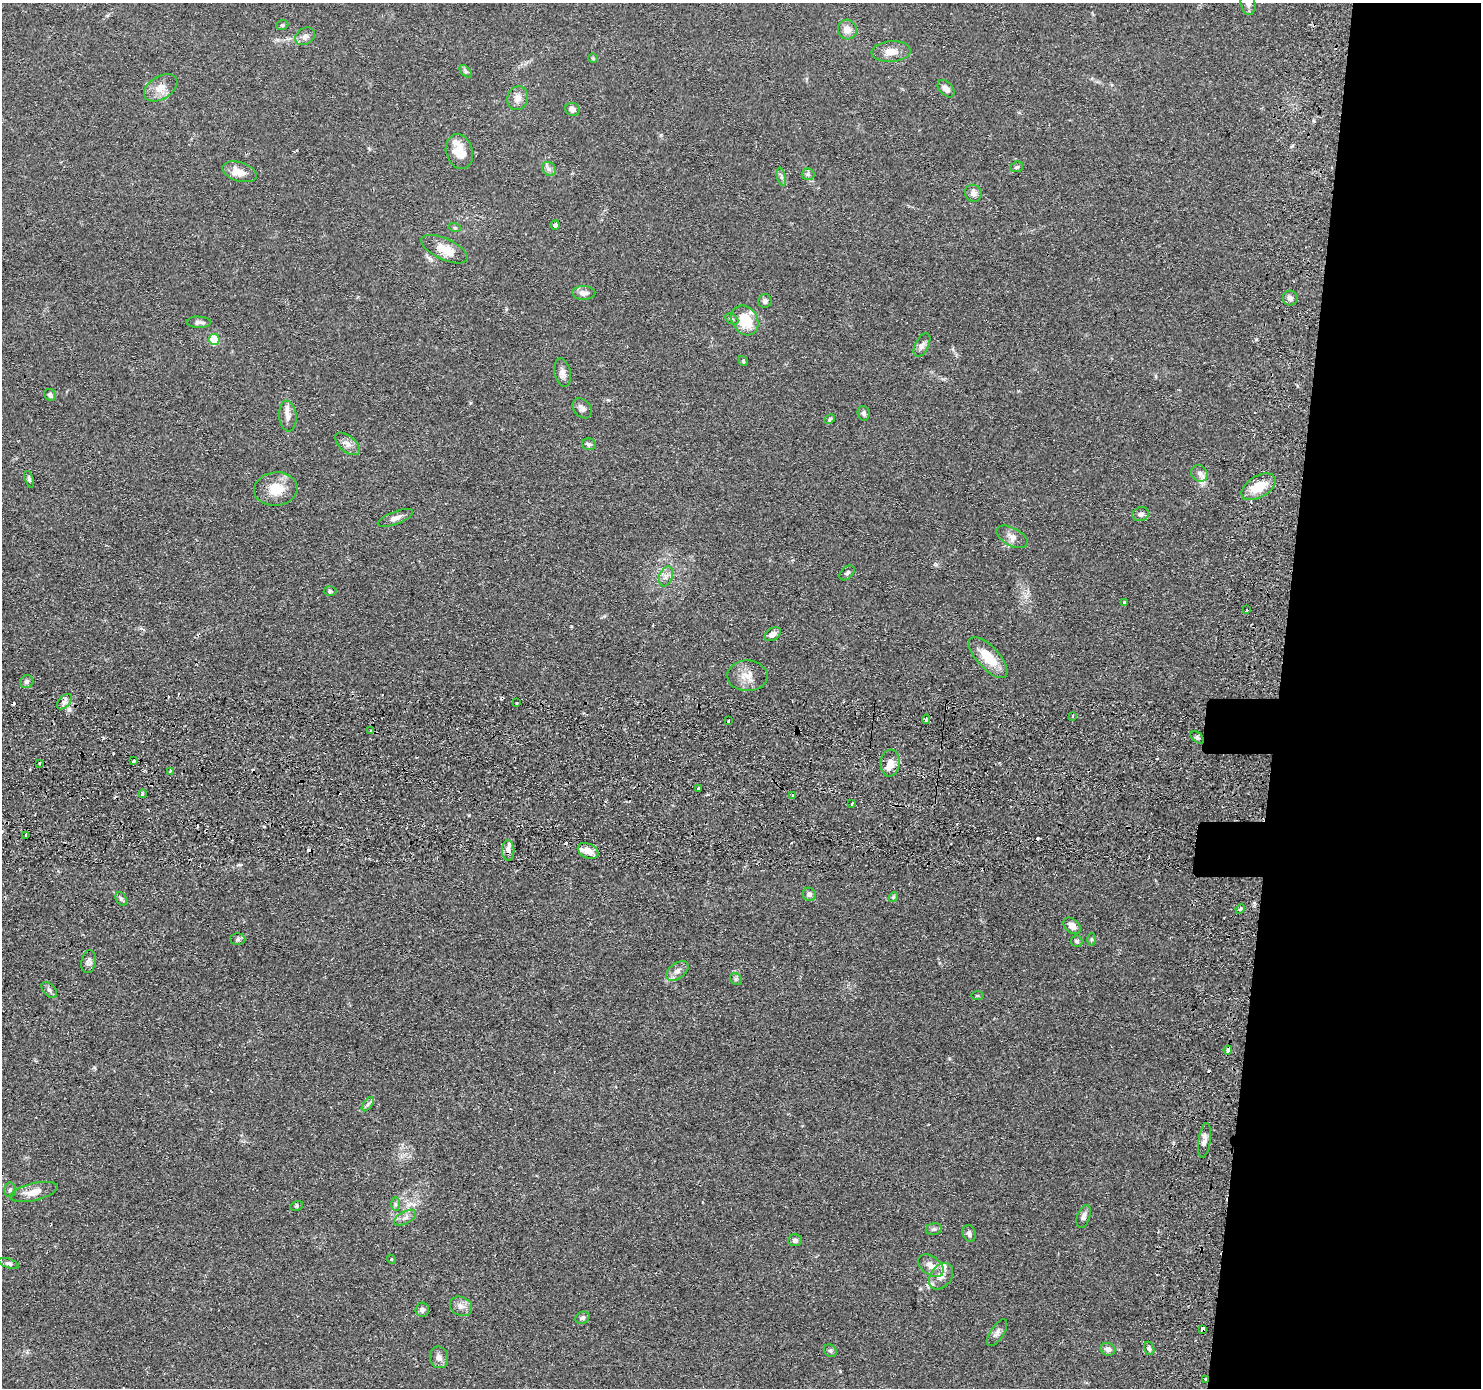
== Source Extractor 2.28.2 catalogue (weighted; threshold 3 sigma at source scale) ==
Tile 6 of 3 x 3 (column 3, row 2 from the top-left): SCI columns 3026-4504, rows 1651-3036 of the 4526 x 4586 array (HDU 1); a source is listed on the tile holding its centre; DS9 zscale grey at full resolution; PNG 1483 x 1390 px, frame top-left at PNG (2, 3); each listed source drawn as its Kron ellipse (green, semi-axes under 4 px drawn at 4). Shown black and unused: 14% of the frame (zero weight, under 2 of 3 exposures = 5% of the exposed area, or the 3 px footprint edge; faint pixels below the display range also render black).
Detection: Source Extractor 2.28.2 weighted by HDU 2 'WHT'; one run over the whole footprint, this tile lists its part. Background 0.0675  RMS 0.0058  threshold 0.0263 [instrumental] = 3 sigma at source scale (4.5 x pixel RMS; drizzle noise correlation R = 1.50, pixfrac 1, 0.05/0.05 arcsec/px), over >= 5 px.
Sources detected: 128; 12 cosmic-ray / hot-pixel residue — neither listed nor drawn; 5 inside a brighter listed object's ellipse — not listed separately; the other 111 listed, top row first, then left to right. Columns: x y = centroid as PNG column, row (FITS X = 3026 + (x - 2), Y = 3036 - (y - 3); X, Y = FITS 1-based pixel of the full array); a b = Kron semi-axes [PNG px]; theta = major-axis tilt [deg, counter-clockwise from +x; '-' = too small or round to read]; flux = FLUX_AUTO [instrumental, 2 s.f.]
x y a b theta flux
1248 3 12 7 -78 2.5
282 25 6 5 - 0.88
847 30 10 9 - 5.1
305 36 10 8 33 2.8
891 52 20 10 4 6.7
593 58 5 4 - 0.66
466 71 7 4 -46 1
161 88 18 11 31 6.2
946 89 10 6 -47 3.1
518 98 12 10 72 4.3
572 109 7 6 - 2.8
459 152 17 13 -72 9.3
1017 167 6 5 - 0.94
549 169 8 6 -44 1.9
239 172 18 9 -17 7
808 174 6 6 - 1.3
781 177 9 4 -77 1.2
973 193 8 8 - 3.2
555 225 5 4 - 1.4
455 228 6 4 -18 0.77
445 249 25 10 -25 11
584 293 11 7 -1 3.3
1290 298 7 7 - 2.3
765 301 7 6 - 1.5
732 319 7 5 -27 1.1
745 320 16 12 -57 16
199 322 12 5 -2 1.9
214 339 5 5 - 24
922 345 13 6 63 2.3
743 361 5 4 - 0.83
563 373 14 8 -78 3.4
50 395 6 5 - 1.6
582 408 11 8 -48 2.5
864 413 7 6 - 1.4
288 416 15 8 -85 4
830 419 6 4 29 0.89
348 444 15 8 -40 3.6
589 444 7 5 -15 1.5
1199 473 9 7 -45 2.6
29 479 8 4 -72 0.99
1258 487 19 10 31 13
276 489 22 16 7 12
1141 514 8 7 - 2.3
395 518 19 6 21 3.3
1012 537 17 9 -29 4.1
847 573 9 5 44 1.5
666 576 10 6 71 2.6
330 591 6 4 2 0.99
1124 602 3 3 - 0.96
1246 610 4 2 - 0.47
773 634 9 6 32 3.2
988 658 26 11 -47 14
747 676 20 15 -1 7.5
27 682 7 6 - 1.5
64 702 9 5 47 2.1
517 703 3 3 - 0.99
1073 716 3 2 - 0.49
926 719 5 3 - 6.1
729 721 3 3 - 4.2
371 731 3 3 - 0.94
1197 737 7 5 -40 1.1
134 761 4 3 - 2
39 763 3 3 - 0.92
890 763 13 9 83 4.9
170 771 3 2 - 0.8
699 788 3 2 - 0.56
142 794 4 3 - 1.1
793 795 3 3 - 2.3
852 803 3 3 - 1.8
26 835 4 3 - 2.9
508 850 10 6 -89 2.8
588 851 11 7 -26 6
809 894 6 6 - 2.1
893 897 5 4 - 0.76
121 899 7 5 -59 1.2
1240 909 5 4 - 0.73
1072 926 10 7 -42 4.4
238 939 7 6 - 1.2
1091 939 6 4 -89 0.84
1077 941 6 5 - 1.1
89 961 12 7 80 2.1
677 971 13 7 38 3.1
736 979 6 5 - 1.1
49 990 9 6 -47 1.6
977 996 6 3 0 0.64
1228 1050 4 3 - 4.5
368 1104 8 4 53 1.5
1204 1140 17 6 82 3
10 1190 7 6 - 1.2
34 1192 24 8 14 7.1
395 1204 7 4 -89 1.1
297 1206 7 4 26 0.86
1084 1216 12 6 71 2.2
405 1218 12 6 29 2.6
934 1229 8 6 15 1.3
969 1233 8 6 -69 1.9
795 1240 7 6 - 1.5
391 1259 5 3 - 0.61
8 1263 10 4 -17 1.4
931 1266 14 9 -36 5.3
941 1276 15 10 55 4.6
461 1306 11 9 -27 3.5
422 1310 7 6 - 2
582 1318 7 5 26 1.7
1203 1329 4 3 - 5.9
997 1333 15 6 57 2.6
1149 1348 7 5 -73 1.3
1108 1349 7 6 - 3.1
830 1351 7 5 -44 0.97
439 1357 11 9 -76 3
1205 1379 3 3 - 1.4
Overlapping masked pixels (flux is a lower limit): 5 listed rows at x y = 926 719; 588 851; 1228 1050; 1203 1329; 1205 1379
Isophote crosses this tile's border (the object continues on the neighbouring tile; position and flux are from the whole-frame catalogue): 1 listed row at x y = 1248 3